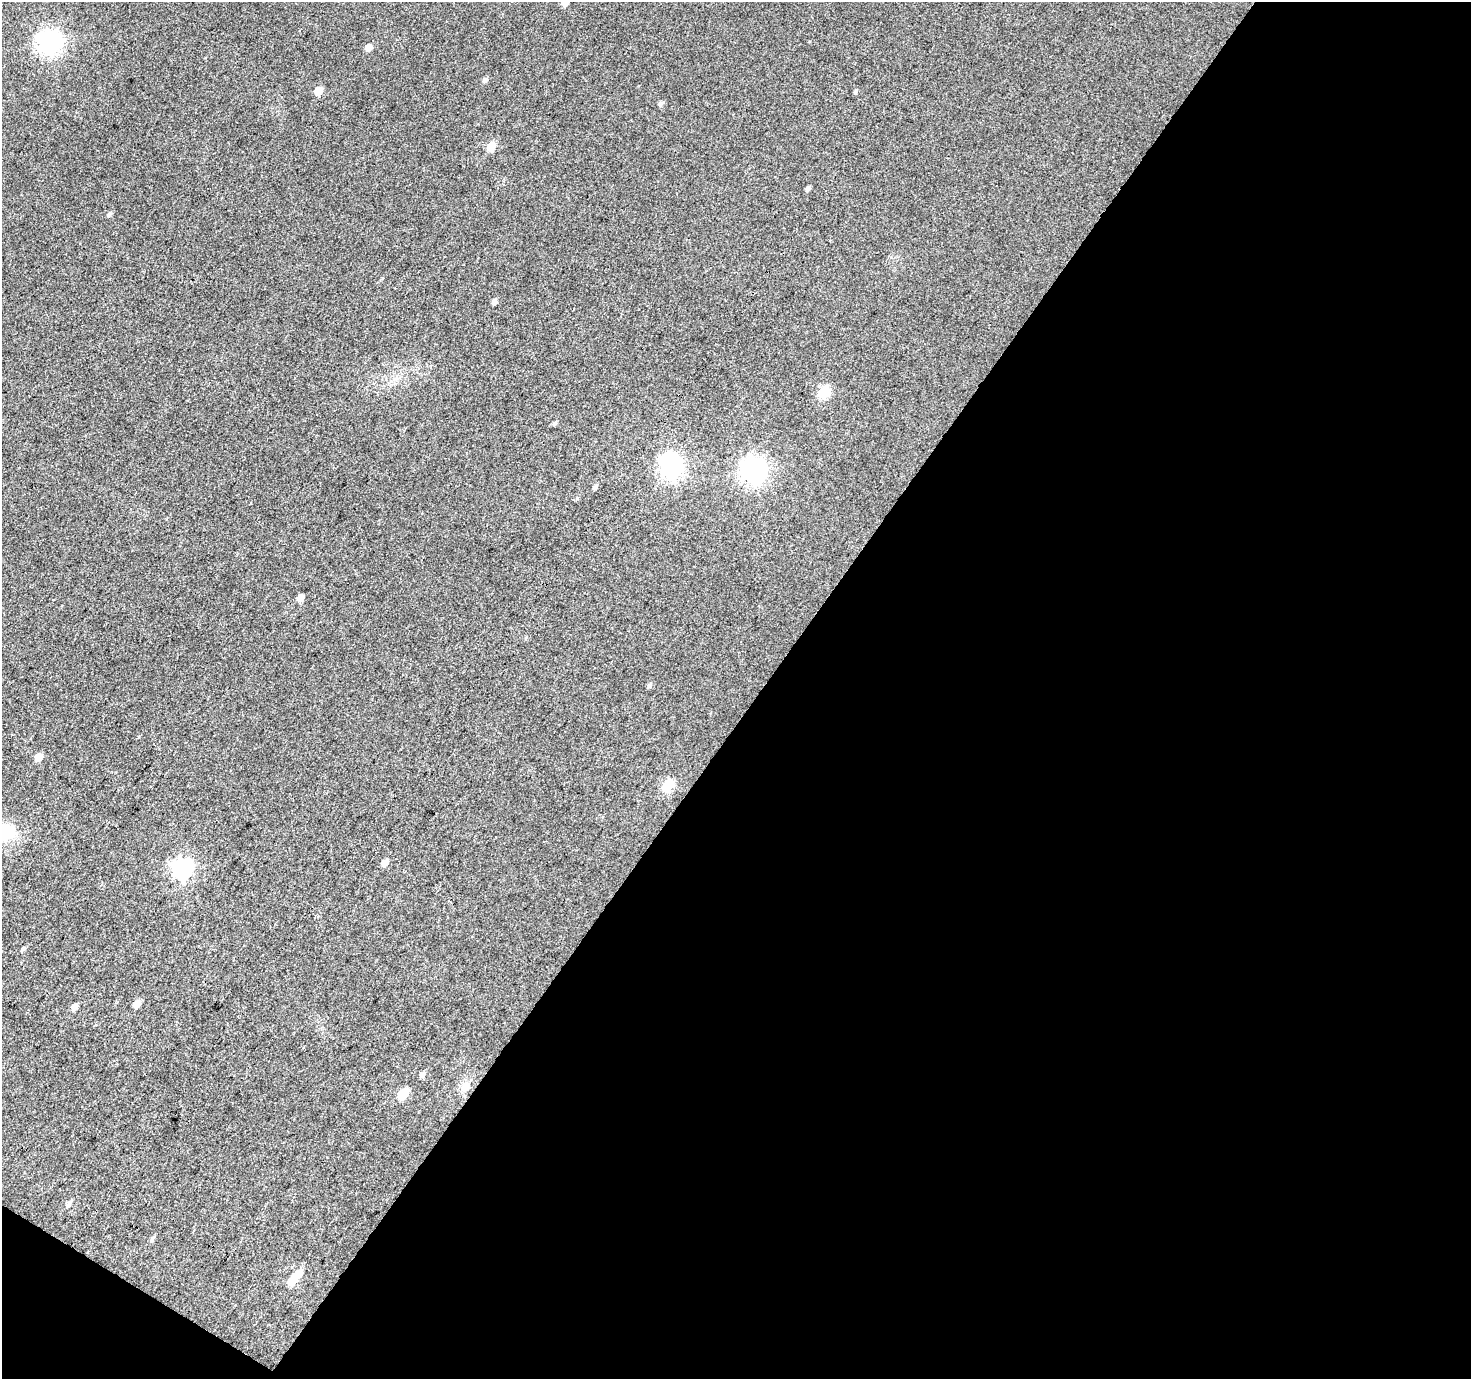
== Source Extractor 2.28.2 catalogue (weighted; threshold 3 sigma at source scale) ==
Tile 4 of 2 x 2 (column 2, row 2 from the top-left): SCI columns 1473-2941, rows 117-1493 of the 2942 x 2970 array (HDU 1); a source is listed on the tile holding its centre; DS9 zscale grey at full resolution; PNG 1473 x 1381 px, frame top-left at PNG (2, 2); no overlay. Shown black and unused: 50% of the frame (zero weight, under 3 of 4 exposures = <1% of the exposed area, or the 3 px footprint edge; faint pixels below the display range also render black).
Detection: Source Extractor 2.28.2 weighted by HDU 2 'WHT'; one run over the whole footprint, this tile lists its part. Background 0.0357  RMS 0.011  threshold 0.0486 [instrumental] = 3 sigma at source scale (4.5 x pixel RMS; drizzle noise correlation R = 1.50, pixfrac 1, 0.0396/0.0396 arcsec/px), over >= 5 px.
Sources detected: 34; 1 inside a brighter object's white glare — not listed; the other 33 listed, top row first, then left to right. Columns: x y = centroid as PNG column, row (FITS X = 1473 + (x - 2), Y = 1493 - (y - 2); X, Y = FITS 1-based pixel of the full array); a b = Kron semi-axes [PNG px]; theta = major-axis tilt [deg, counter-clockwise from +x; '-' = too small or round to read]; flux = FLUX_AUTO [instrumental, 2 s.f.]
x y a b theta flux
565 2 6 5 - 11
50 42 8 8 - 740
369 47 6 5 - 7.8
485 80 6 5 - 2.8
318 91 6 5 - 16
855 91 6 4 86 1.6
660 104 6 5 - 2.8
491 146 6 5 - 27
808 189 5 4 - 3
109 214 6 5 - 2.4
494 302 5 4 - 4
824 392 6 6 - 72
554 423 5 4 - 2.2
672 467 8 7 - 530
754 470 9 8 - 840
595 487 6 4 57 2.8
300 598 5 5 - 9.9
649 685 6 5 - 2.6
38 757 6 5 - 10
667 785 6 5 - 74
7 833 20 16 36 33
384 863 6 5 - 9.2
182 869 8 7 - 410
23 949 6 4 40 1.9
137 1004 6 5 - 11
74 1007 6 5 - 6.9
422 1075 7 6 - 3.1
464 1087 14 11 67 9.6
403 1093 7 5 46 45
69 1204 8 5 54 3.9
152 1239 8 5 71 2.1
298 1274 7 5 45 19
292 1281 11 8 37 7.5
Isophote crosses this tile's border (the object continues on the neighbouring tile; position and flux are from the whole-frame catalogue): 2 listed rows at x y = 565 2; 7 833
Unlisted compact peaks at least as high as the median listed source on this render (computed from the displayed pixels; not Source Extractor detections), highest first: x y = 809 41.